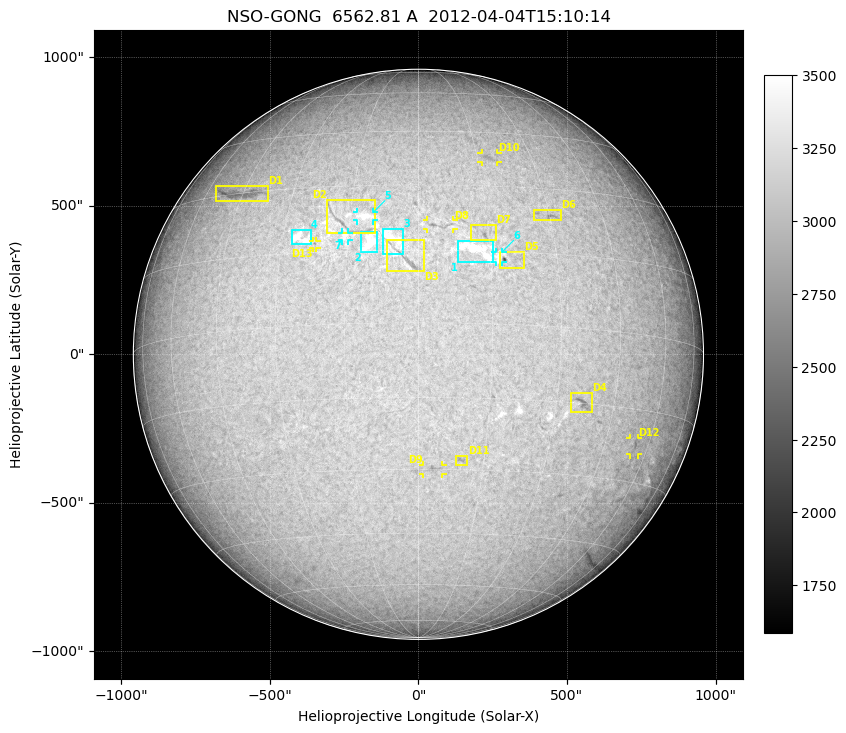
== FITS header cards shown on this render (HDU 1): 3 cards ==
TELESCOP= 'NSO-GONG'           / NSO/GONG Network
WAVELNTH=             6562.808 / [A] exact wavelength of obs
DATE-OBS= '2012-04-04T15:10:14' / Observation start date and time (UTC)

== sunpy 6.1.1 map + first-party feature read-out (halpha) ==
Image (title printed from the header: NSO-GONG  6562.81 A  2012-04-04T15:10:14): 2048 x 2048 px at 1.07 arcsec/px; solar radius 959 arcsec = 900 px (full disc in frame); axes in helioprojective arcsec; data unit not stated in the header (colour bar unlabelled)
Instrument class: HALPHA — H-alpha (6563 A) chromospheric image
Bright regions (plage): reference = the median radial profile (limb darkening/brightening removed); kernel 17 px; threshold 5 sigma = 217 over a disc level ~3065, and >= 1.075x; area >= 63 px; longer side >= 22 px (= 23 arcsec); searched inside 0.97 R_sun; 7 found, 7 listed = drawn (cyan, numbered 1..; 3 of them under ~29 arcsec drawn as corner ticks so the feature stays visible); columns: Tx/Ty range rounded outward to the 5 arcsec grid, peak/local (2 s.f.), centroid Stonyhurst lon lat
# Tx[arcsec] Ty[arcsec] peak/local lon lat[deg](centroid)
1 130..255 305..380 1.2 +12 +15
2 -195..-135 340..415 1.2 -10 +17
3 -120..-50 335..425 1.1 -6 +17
4 -430..-360 370..420 1.2 -26 +18
5 -210..-150 450..480 1.1 -12 +23
6 255..285 310..345 1.1 +17 +14
7 -260..-235 380..410 1.1 -16 +18
Dark features (filaments and sunspots): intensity divided by the median radial (limb-darkening) profile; local-median window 148 px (8% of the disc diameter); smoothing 5 px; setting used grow <= 0.95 with closing radius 7 px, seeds <= 0.88 or >= 162 px of the 54-px (= 58 arcsec) line detector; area >= 63 px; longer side >= 22 px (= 23 arcsec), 11 px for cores <= 0.7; searched inside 0.97 R_sun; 13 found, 13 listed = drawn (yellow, D1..; 5 of them under ~29 arcsec drawn as corner ticks so the feature stays visible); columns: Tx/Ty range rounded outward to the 5 arcsec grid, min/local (2 s.f., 1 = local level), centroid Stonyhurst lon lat
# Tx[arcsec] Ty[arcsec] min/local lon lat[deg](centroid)
D1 -685..-505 515..565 0.84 -46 +30
D2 -310..-145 405..520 0.86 -15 +21
D3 -105..20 275..385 0.86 -2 +13
D4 510..585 -200..-130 0.83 +36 -15
D5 270..355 290..345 0.7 +19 +13
D6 385..480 450..485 0.86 +30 +24
D7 175..260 385..435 0.85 +14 +19
D8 25..120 420..450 0.86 +4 +21
D9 15..80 -405..-370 0.87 +3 -30
D10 210..265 645..680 0.9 +18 +38
D11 125..165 -375..-340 0.89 +10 -28
D12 710..740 -340..-280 0.88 +55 -22
D13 -355..-340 355..380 0.87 -22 +17
Off-limb: outside the limb everything is below the colour-scale floor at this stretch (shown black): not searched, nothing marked